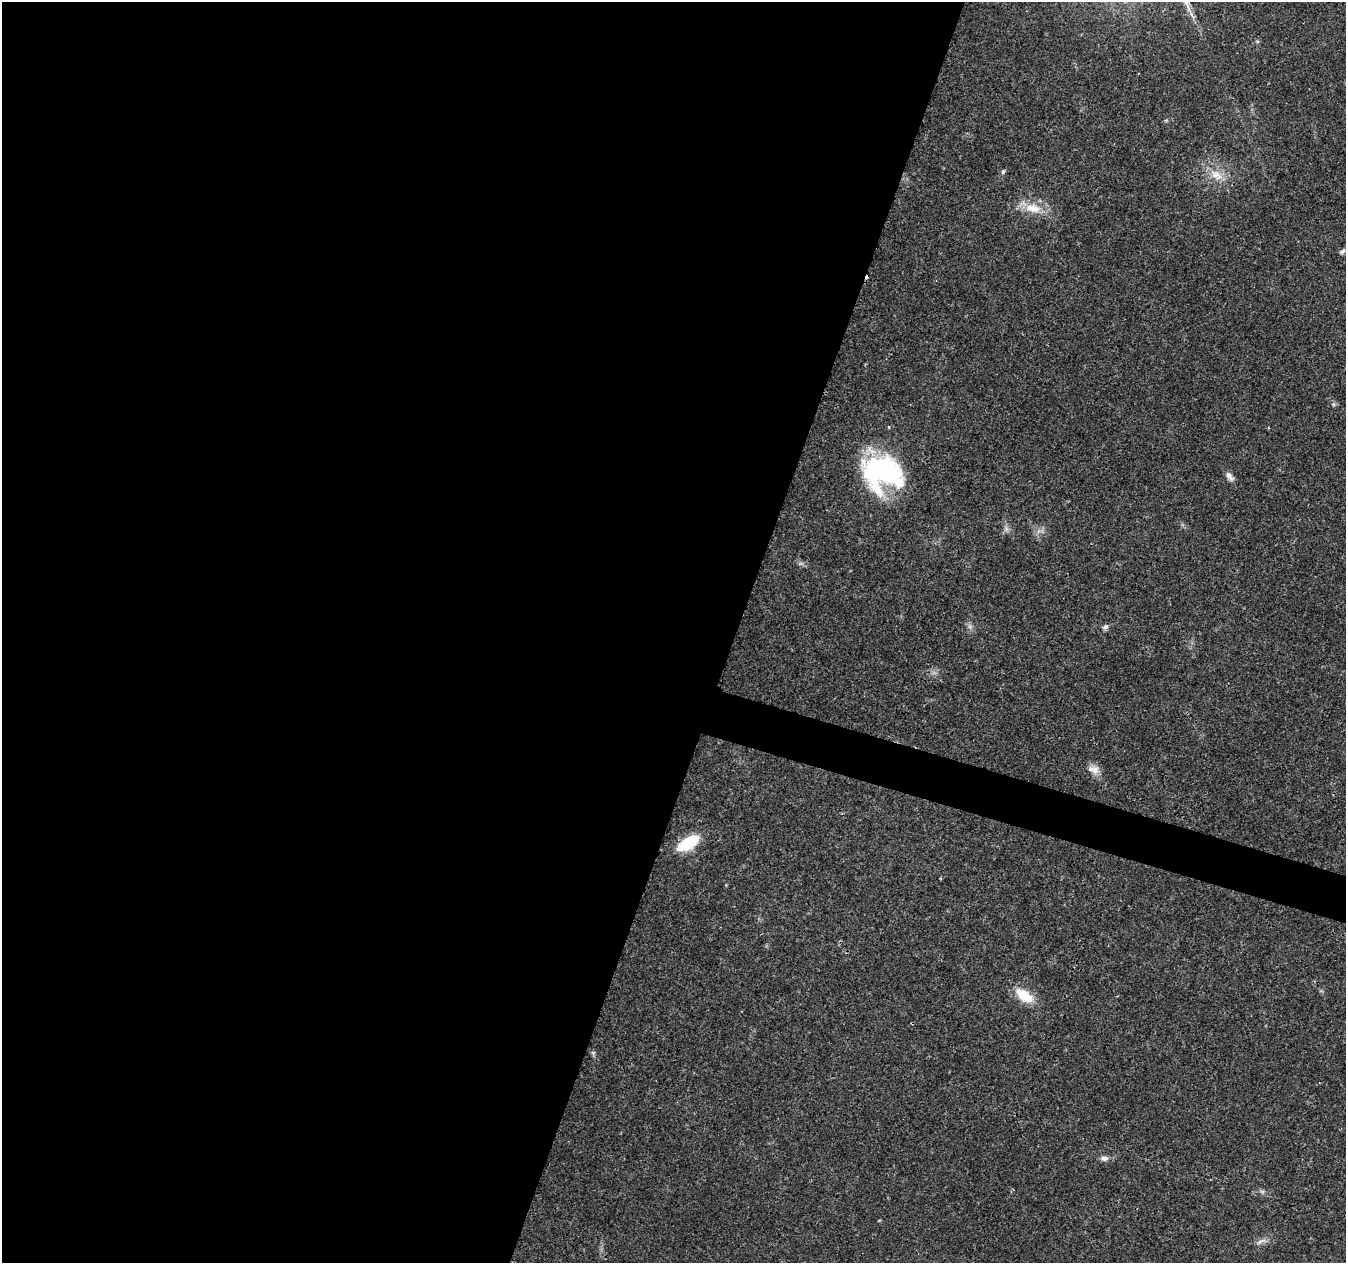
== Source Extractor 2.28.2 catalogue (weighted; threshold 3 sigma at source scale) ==
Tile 5 of 4 x 4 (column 1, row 2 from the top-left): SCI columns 11-1354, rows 2804-4064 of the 5392 x 5545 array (HDU 1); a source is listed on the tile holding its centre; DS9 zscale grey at full resolution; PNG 1348 x 1265 px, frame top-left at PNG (2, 2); no overlay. Shown black and unused: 56% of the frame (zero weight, under 3 of 4 exposures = <1% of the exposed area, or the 3 px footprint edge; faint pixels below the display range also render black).
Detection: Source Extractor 2.28.2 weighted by HDU 2 'WHT'; one run over the whole footprint, this tile lists its part. Background 0.0266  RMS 0.0019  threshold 0.00874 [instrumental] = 3 sigma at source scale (4.5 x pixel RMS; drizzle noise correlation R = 1.50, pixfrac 1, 0.0396/0.0396 arcsec/px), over >= 5 px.
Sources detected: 16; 1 cosmic-ray / hot-pixel residue — not listed; the other 15 listed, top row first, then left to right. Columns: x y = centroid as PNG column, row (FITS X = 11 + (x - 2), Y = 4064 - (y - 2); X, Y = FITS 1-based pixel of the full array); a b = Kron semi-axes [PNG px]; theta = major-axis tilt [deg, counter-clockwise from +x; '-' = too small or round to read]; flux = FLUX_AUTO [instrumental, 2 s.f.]
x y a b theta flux
1192 15 11 2 -55 0.48
1003 172 7 4 70 0.33
1216 175 19 12 -34 3
1033 208 26 13 -8 4
1342 251 10 5 36 0.57
882 472 44 35 -13 30
1229 476 16 7 -53 0.96
1105 627 8 6 36 0.56
1094 769 17 11 -19 1.6
688 843 22 10 33 8.3
1024 995 23 12 -34 4.8
593 1053 6 6 - 0.34
1104 1158 11 7 -7 0.83
1262 1191 7 4 -18 0.38
1261 1241 14 4 22 0.76